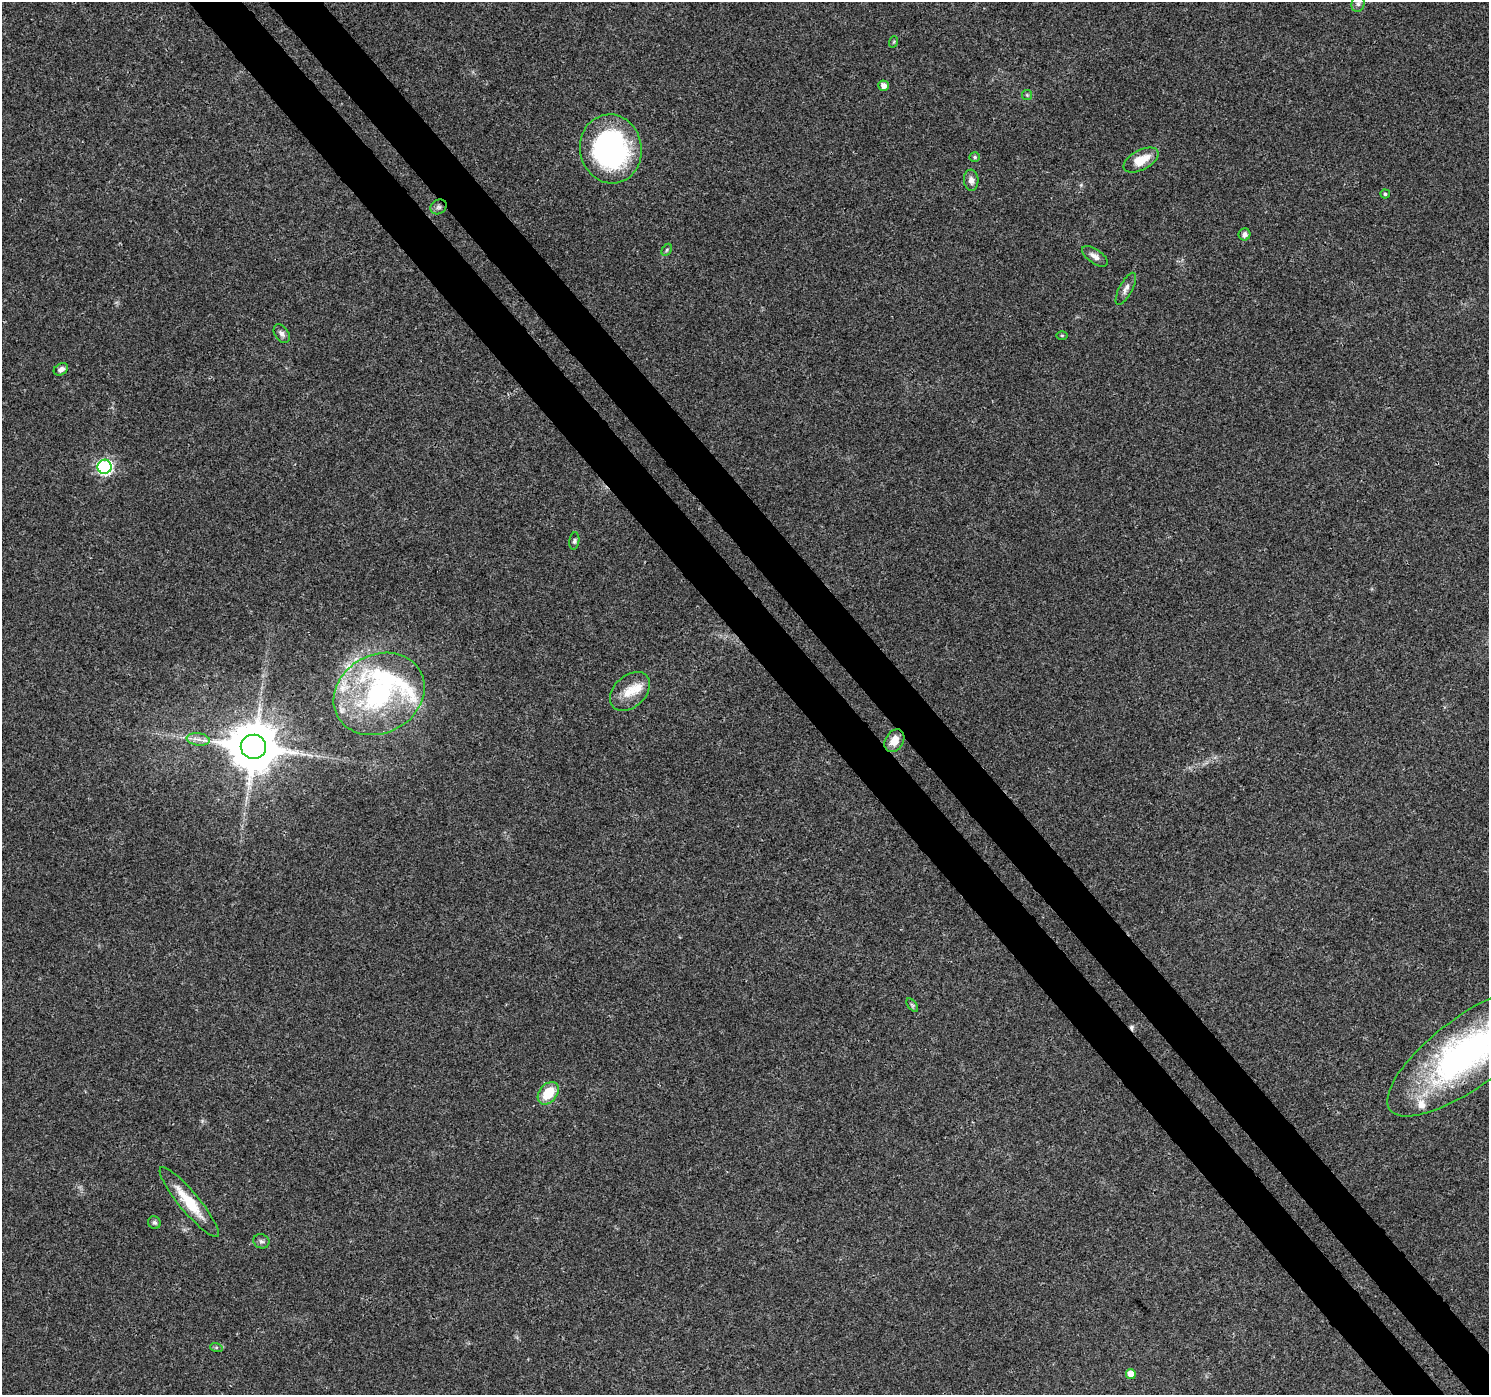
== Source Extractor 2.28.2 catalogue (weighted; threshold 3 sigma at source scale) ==
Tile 6 of 4 x 4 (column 2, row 2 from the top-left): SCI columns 1540-3026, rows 3024-4416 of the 6045 x 5985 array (HDU 1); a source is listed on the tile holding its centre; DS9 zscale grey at full resolution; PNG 1491 x 1397 px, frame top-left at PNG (2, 2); each listed source drawn as its Kron ellipse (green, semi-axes under 4 px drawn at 4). Shown black and unused: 7% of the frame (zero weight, under 3 of 4 exposures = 5% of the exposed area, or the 3 px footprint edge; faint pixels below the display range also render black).
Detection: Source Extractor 2.28.2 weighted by HDU 2 'WHT'; one run over the whole footprint, this tile lists its part. Background 0.0257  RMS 0.003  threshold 0.0135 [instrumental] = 3 sigma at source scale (4.5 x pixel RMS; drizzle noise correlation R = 1.50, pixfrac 1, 0.0396/0.0396 arcsec/px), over >= 5 px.
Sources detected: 38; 1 cosmic-ray / hot-pixel residue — neither listed nor drawn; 5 inside a brighter listed object's ellipse — not listed separately; the other 32 listed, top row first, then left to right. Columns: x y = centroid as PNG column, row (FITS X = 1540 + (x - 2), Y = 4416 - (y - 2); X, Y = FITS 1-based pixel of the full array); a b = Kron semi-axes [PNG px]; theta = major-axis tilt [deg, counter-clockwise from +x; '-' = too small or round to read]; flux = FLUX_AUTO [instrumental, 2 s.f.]
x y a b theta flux
1358 4 8 6 75 1
893 42 6 3 70 0.32
884 86 5 5 - 1.8
1027 95 5 5 - 0.41
611 149 35 31 -79 61
975 157 5 4 - 0.53
1141 160 19 10 28 5.7
971 180 10 7 -84 1.6
1385 194 4 4 - 0.55
438 207 8 7 - 0.95
1244 234 6 6 - 1.2
667 250 6 4 60 0.47
1095 256 15 7 -35 1.7
1126 289 18 6 62 1.5
282 334 10 6 -55 1.1
1062 335 5 4 - 0.32
61 369 8 5 31 1.1
104 467 7 7 - 56
574 541 9 5 83 0.69
630 691 23 16 43 5.8
379 694 47 39 29 50
198 739 12 6 -7 1.7
894 741 12 9 58 3.7
253 747 13 12 - 1600
912 1005 8 4 -53 0.47
1470 1051 99 35 36 97
548 1093 13 9 51 7.6
189 1202 44 10 -50 9.8
154 1223 7 6 - 0.72
261 1241 8 7 - 0.85
216 1347 6 4 -18 0.4
1131 1374 5 5 - 3.5
Overlapping masked pixels (flux is a lower limit): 1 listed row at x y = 1470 1051
Isophote crosses this tile's border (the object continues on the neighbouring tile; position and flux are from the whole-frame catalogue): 1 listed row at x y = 1470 1051